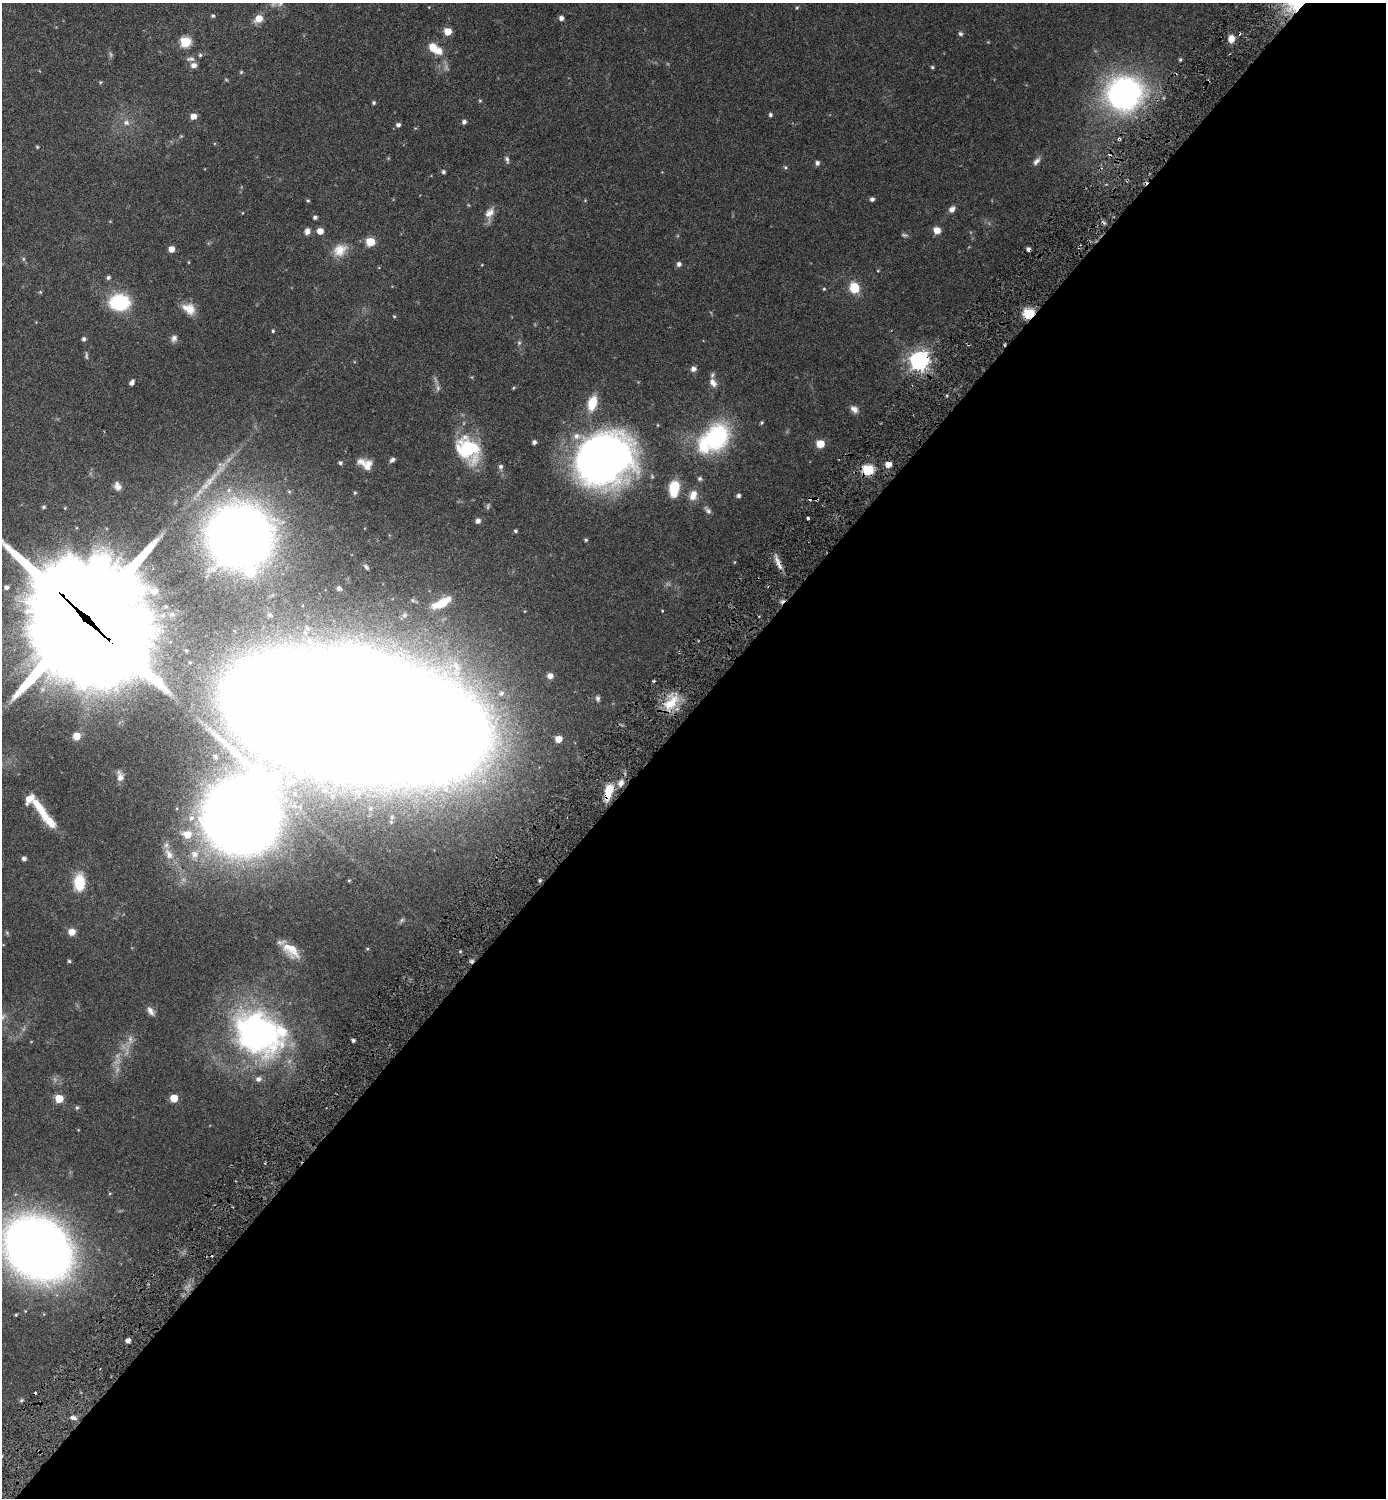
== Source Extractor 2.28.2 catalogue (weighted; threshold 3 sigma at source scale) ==
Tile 12 of 4 x 4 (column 4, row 3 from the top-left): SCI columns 4478-5861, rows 1525-3020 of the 6046 x 6043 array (HDU 1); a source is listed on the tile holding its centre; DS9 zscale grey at full resolution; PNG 1388 x 1500 px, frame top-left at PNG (2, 3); no overlay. Shown black and unused: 53% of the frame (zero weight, under 3 of 6 exposures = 1% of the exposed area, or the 3 px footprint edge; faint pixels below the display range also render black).
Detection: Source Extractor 2.28.2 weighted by HDU 2 'WHT'; one run over the whole footprint, this tile lists its part. Background 0.0806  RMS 0.0037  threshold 0.015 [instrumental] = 3 sigma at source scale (4.09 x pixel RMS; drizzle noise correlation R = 1.36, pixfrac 0.8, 0.05/0.05 arcsec/px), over >= 5 px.
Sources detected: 148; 7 too faint to see at this stretch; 3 inside a brighter object's white glare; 2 cosmic-ray / hot-pixel residue — not listed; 10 inside a brighter listed object's ellipse — not listed separately; the other 126 listed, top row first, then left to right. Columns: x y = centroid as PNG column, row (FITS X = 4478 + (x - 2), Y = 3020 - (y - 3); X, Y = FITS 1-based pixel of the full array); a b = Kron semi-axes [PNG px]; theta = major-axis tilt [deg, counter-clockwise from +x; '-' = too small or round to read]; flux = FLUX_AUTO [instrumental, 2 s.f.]
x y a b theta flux
213 16 5 4 - 0.49
259 18 9 7 34 3.4
561 18 5 5 - 1.1
448 31 5 5 - 4.9
960 34 5 5 - 0.66
1231 39 8 6 81 2.4
185 42 6 6 - 18
433 47 11 9 -57 4.2
200 55 5 5 - 0.44
190 59 12 6 -5 0.99
1180 60 4 3 - 0.39
194 65 8 6 2 1.3
932 67 4 4 - 0.38
241 72 5 4 - 0.35
1124 93 29 27 18 86
480 100 5 3 - 0.3
374 103 4 4 - 0.47
770 115 5 4 - 0.49
193 116 5 5 - 2.5
464 122 5 4 - 0.86
126 123 8 7 - 1.2
398 125 5 5 - 0.82
1119 139 4 3 - 0.49
37 147 4 3 - 0.34
507 159 10 5 -77 0.71
1036 161 11 6 45 1.2
817 163 6 5 - 0.77
785 167 5 4 - 0.39
443 172 4 4 - 0.58
872 199 5 5 - 0.8
308 201 4 4 - 0.37
952 209 8 6 50 1.3
489 213 15 10 46 2.4
315 217 4 4 - 0.77
937 230 7 6 - 2.6
307 231 7 6 - 1.4
320 231 5 5 - 2.9
370 242 5 5 - 9.5
171 249 5 5 - 2.7
340 250 19 15 30 4.4
23 259 6 4 72 0.36
679 264 5 5 - 0.96
108 278 5 5 - 0.65
854 288 11 10 - 6.1
824 289 5 4 - 0.32
40 292 5 4 - 0.28
119 302 18 15 3 20
190 310 16 13 70 3.3
1029 314 6 5 - 23
394 316 5 3 - 0.26
273 331 4 3 - 0.34
174 338 9 7 67 1.1
84 339 5 4 - 0.68
919 360 7 7 - 150
693 369 6 6 - 1.3
132 382 6 4 63 0.97
713 383 13 9 -58 2
513 388 5 4 - 0.3
592 403 15 9 74 6.4
854 409 11 8 -36 1.5
762 423 5 4 - 0.38
716 437 36 29 62 26
534 442 4 4 - 0.85
820 444 5 5 - 6.5
465 450 37 20 -63 15
605 458 51 42 27 170
392 460 7 5 38 0.81
340 463 5 4 - 0.52
369 463 35 7 -12 3
888 464 5 4 - 3
501 466 6 6 - 0.75
868 470 6 5 - 22
700 479 6 5 - 0.53
117 486 10 7 -69 1.5
674 488 15 9 82 8.9
355 493 4 4 - 0.31
693 495 14 10 73 2.7
738 496 4 4 - 0.73
44 507 5 4 - 0.44
708 510 11 5 -42 0.83
808 518 3 3 - 0.83
478 521 5 5 - 1.1
515 531 4 3 - 0.42
239 536 55 53 -20 230
586 540 4 4 - 0.35
778 563 20 6 -65 2.1
366 567 10 5 -49 0.92
6 587 5 5 - 0.92
339 588 6 6 - 0.64
154 591 9 8 - 2
442 603 20 8 27 6.8
85 618 57 32 -45 13000
550 676 6 5 - 1.6
653 681 3 2 - 0.4
501 693 7 6 - 0.86
598 698 7 6 - 0.75
671 703 25 12 44 6.7
355 717 167 62 -11 3700
76 736 6 6 - 3.8
558 739 5 5 - 3.5
215 756 3 3 - 0.37
120 777 12 6 -80 1.6
621 783 8 6 59 1.5
609 791 18 8 74 6.9
39 807 28 10 -54 5.9
241 817 38 37 - 810
191 818 9 8 - 1.9
187 834 10 9 - 4.6
169 854 17 10 -60 3.4
194 854 12 12 - 3.4
24 859 5 4 - 0.93
540 881 5 4 - 0.48
79 883 15 10 -90 8.9
72 932 6 6 - 2.9
291 950 23 12 -40 5.1
69 961 4 4 - 0.42
150 1011 12 7 -57 1.4
257 1033 62 48 -36 80
353 1040 4 3 - 0.65
59 1098 5 5 - 7.2
174 1098 5 5 - 5.4
77 1108 5 4 - 0.43
38 1248 40 33 -40 430
128 1340 5 4 - 1.2
21 1400 5 4 - 0.45
73 1418 8 5 -18 0.9
Overlapping masked pixels (flux is a lower limit): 8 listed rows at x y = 1119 139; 1029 314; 919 360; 868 470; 778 563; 85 618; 355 717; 609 791
Isophote crosses this tile's border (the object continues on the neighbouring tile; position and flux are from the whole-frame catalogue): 4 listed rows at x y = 259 18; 85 618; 355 717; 38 1248